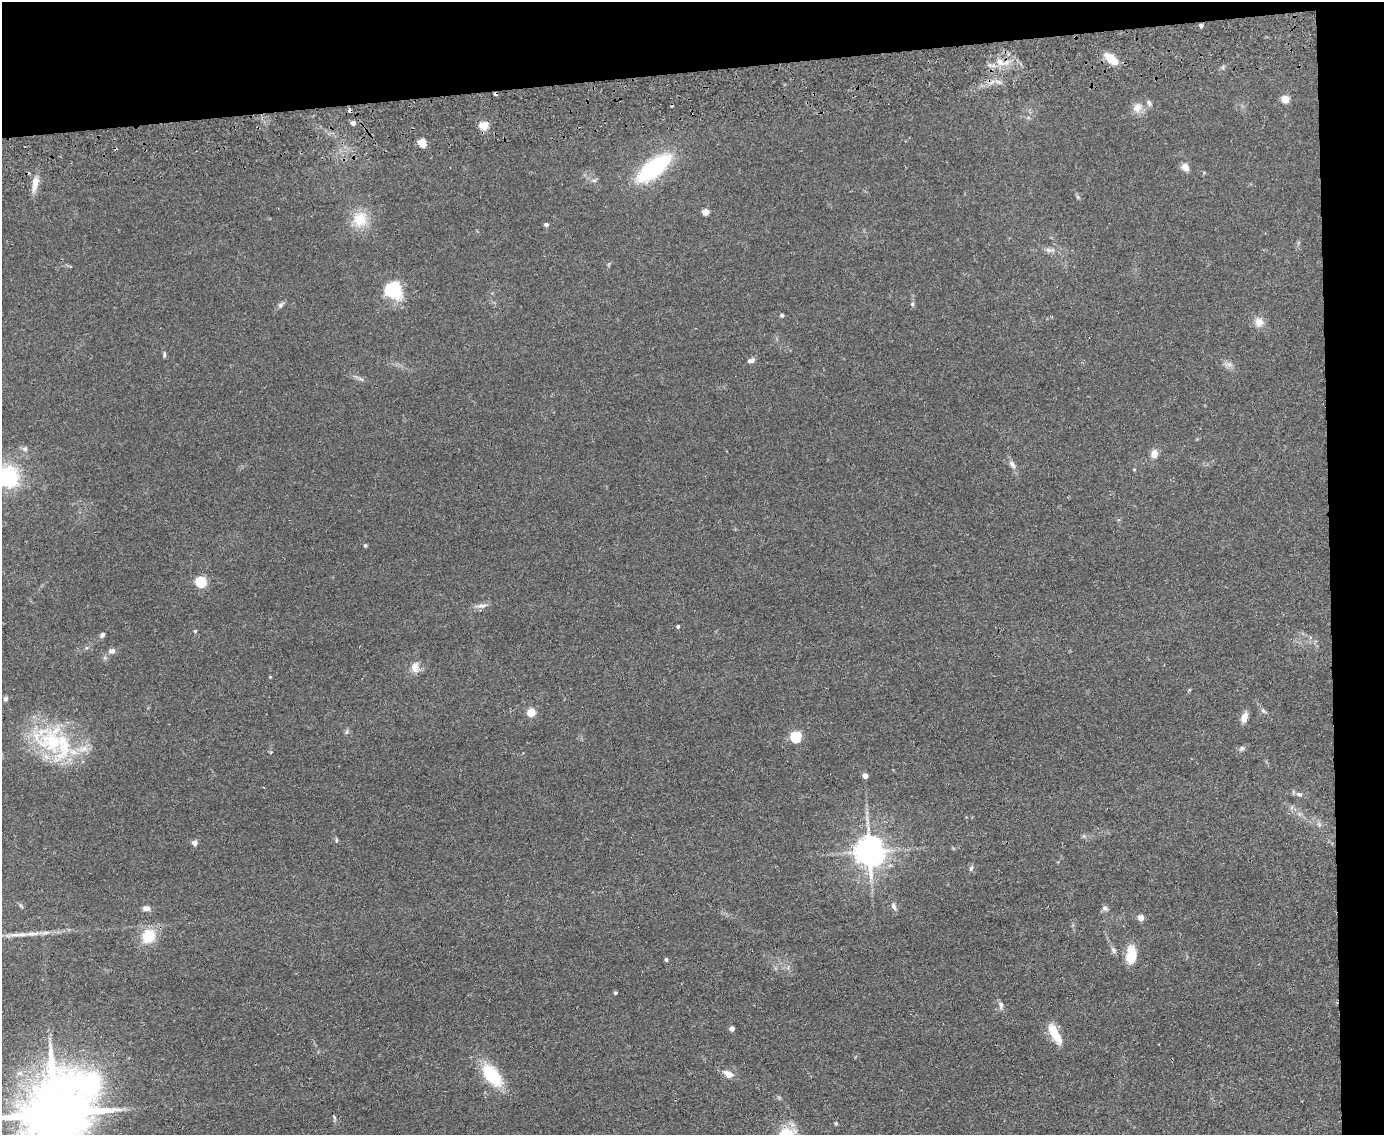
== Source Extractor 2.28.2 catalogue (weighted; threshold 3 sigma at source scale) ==
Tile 3 of 3 x 4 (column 3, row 1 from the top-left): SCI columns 2899-4280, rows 3455-4587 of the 4520 x 4643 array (HDU 1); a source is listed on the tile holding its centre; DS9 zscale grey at full resolution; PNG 1386 x 1137 px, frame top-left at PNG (2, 2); no overlay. Shown black and unused: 10% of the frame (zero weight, under 2 of 3 exposures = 3% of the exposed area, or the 3 px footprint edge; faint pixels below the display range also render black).
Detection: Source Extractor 2.28.2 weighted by HDU 2 'WHT'; one run over the whole footprint, this tile lists its part. Background 0.0804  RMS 0.0083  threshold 0.0372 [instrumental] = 3 sigma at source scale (4.5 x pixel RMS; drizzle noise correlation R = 1.50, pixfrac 1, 0.05/0.05 arcsec/px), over >= 5 px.
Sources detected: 80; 1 too faint to see at this stretch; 3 cosmic-ray / hot-pixel residue — not listed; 3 inside a brighter listed object's ellipse — not listed separately; the other 73 listed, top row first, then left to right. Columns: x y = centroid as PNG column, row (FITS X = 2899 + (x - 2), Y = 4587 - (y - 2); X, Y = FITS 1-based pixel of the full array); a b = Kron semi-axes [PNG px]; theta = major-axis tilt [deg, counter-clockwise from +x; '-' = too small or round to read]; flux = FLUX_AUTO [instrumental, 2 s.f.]
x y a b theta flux
1201 25 4 4 - 2.1
1111 59 16 8 -41 14
1000 62 10 8 -38 5.7
1285 99 5 5 - 20
1137 108 14 11 59 7
353 123 5 4 - 3.1
484 126 5 5 - 31
422 143 5 5 - 28
1185 167 9 7 -48 5.9
654 168 38 15 38 81
35 183 20 7 77 8.5
1078 197 6 4 -70 1.2
705 212 5 4 - 12
360 219 18 17 - 20
546 225 5 4 - 2.1
1048 250 8 6 -20 2.8
393 290 22 19 -40 32
912 304 5 5 - 1.3
280 305 8 6 52 2.2
782 315 4 4 - 1.7
1259 322 11 11 - 7.1
164 354 7 4 -87 1.4
751 360 9 5 21 2.9
361 379 9 3 -31 1.7
25 449 7 6 - 2
1154 453 8 7 - 7.5
1012 464 11 6 -54 3.6
1134 469 5 3 - 0.67
8 477 26 24 -82 53
365 545 5 4 - 1.3
201 582 5 5 - 69
482 606 15 6 4 4
678 627 4 4 - 1.3
195 631 4 4 - 1
102 635 7 5 40 2.2
112 651 9 6 -1 2.9
415 667 16 10 89 6.8
270 677 3 3 - 0.79
5 699 7 5 2 1.5
1264 711 10 4 -29 1.7
531 712 9 9 - 7.8
1244 717 13 7 74 5.5
347 732 7 4 88 1.4
796 737 5 5 - 72
52 741 52 36 -33 82
1242 748 7 7 - 1.8
865 776 4 4 - 6.6
1299 794 8 6 -18 2.4
1319 824 7 4 -20 1.5
1084 836 5 5 - 1.4
336 840 6 4 90 1.1
195 843 4 4 - 6.9
870 851 9 8 - 1300
971 868 8 5 69 1.7
894 906 11 6 -69 2.8
146 908 9 6 -1 3.4
1105 908 8 7 - 2.2
1141 918 4 4 - 9.7
15 935 19 4 2 5.4
148 936 15 13 66 23
1113 950 9 6 -65 2.3
1131 955 21 12 87 15
666 960 4 4 - 1.7
615 993 4 4 - 1.2
1001 1005 10 6 -84 2.7
732 1028 4 4 - 4.6
1055 1033 26 9 -62 17
728 1074 14 7 -27 7.4
492 1075 21 11 -51 50
55 1113 24 18 61 8800
334 1117 6 4 -72 1.1
836 1123 5 4 - 0.95
786 1131 14 10 4 12
Isophote crosses this tile's border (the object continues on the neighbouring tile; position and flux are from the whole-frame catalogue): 2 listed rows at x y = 8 477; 55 1113